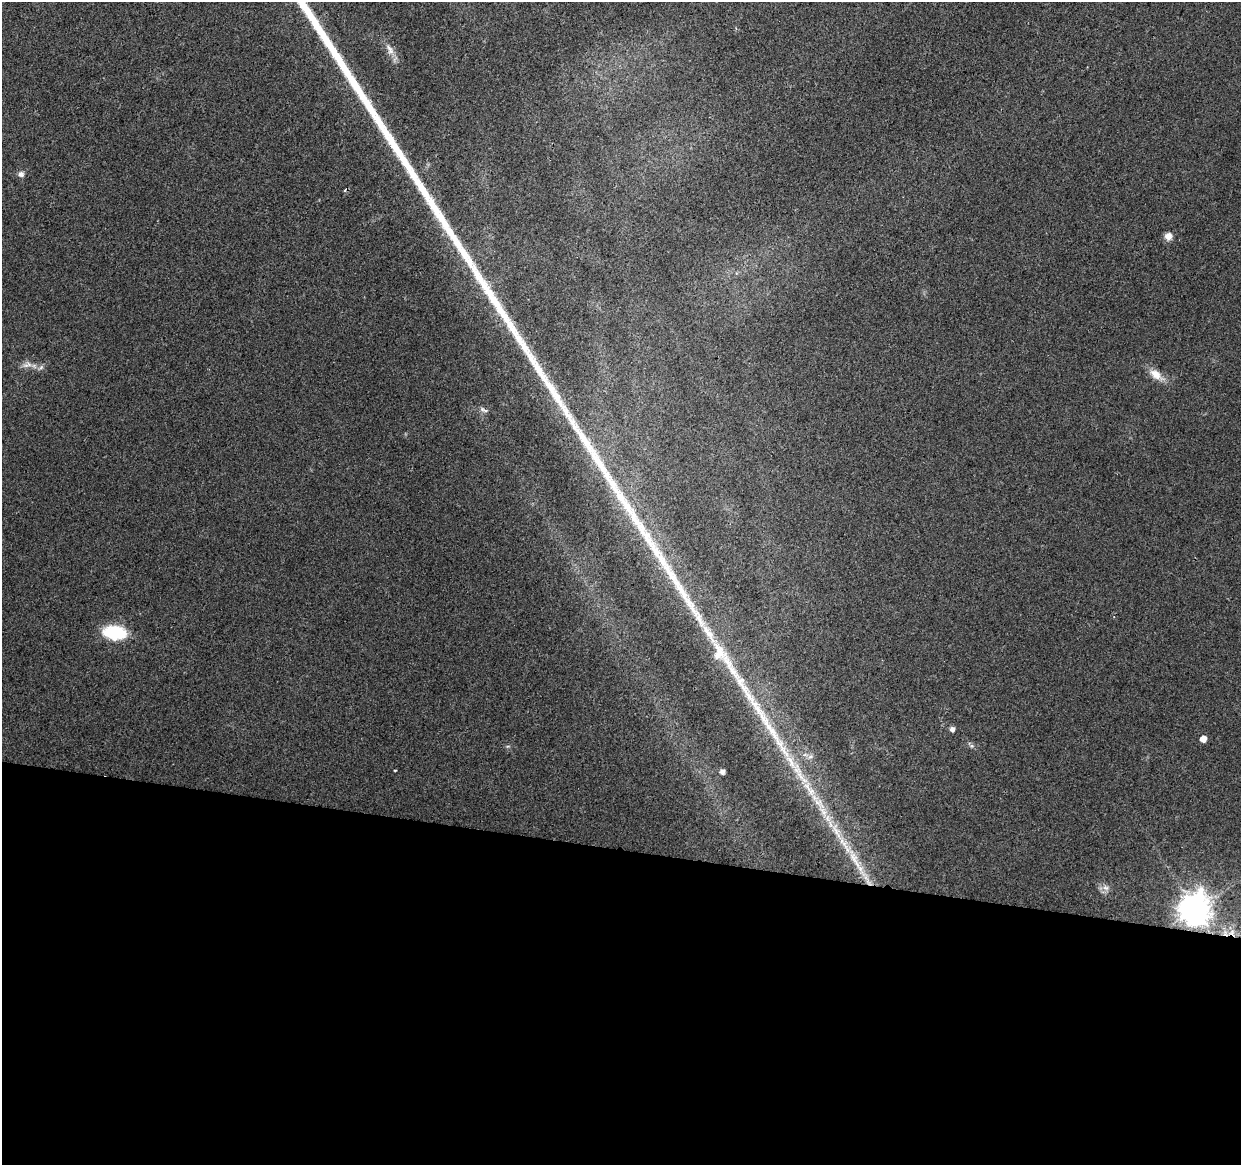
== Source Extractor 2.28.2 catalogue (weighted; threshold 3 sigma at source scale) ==
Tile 14 of 4 x 4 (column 2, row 4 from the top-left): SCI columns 1246-2484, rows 286-1448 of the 4961 x 5162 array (HDU 1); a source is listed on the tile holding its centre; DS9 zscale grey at full resolution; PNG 1243 x 1167 px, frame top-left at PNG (2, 2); no overlay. Shown black and unused: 27% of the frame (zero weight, under 2 of 3 exposures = <1% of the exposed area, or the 3 px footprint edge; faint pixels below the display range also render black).
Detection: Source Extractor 2.28.2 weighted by HDU 2 'WHT'; one run over the whole footprint, this tile lists its part. Background 0.028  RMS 0.0057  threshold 0.0257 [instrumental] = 3 sigma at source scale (4.5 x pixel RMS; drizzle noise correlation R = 1.50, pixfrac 1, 0.0396/0.0396 arcsec/px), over >= 5 px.
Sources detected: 24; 1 cosmic-ray / hot-pixel residue — not listed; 3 inside a brighter listed object's ellipse — not listed separately; the other 20 listed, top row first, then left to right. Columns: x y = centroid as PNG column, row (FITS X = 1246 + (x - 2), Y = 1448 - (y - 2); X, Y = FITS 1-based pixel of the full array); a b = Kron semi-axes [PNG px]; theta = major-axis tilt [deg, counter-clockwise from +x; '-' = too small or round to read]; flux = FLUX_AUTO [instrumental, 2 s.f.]
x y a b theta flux
390 49 18 8 -60 4.6
21 174 8 7 - 2.1
1168 236 8 8 - 4
27 364 15 8 17 3.6
41 367 10 5 36 1.7
1156 374 20 10 -37 7.3
482 409 8 4 -71 1.3
115 633 27 15 -7 25
952 729 5 5 - 2.4
1203 739 5 5 - 4.9
972 746 6 4 -71 0.99
810 756 9 6 47 2.2
791 762 36 11 -49 17
395 770 3 2 - 0.64
722 772 5 4 - 2.6
819 803 22 10 -47 9.9
855 860 47 9 -63 17
1106 888 9 7 -29 2.8
1195 909 11 10 - 790
1232 932 10 8 73 4.4
Overlapping masked pixels (flux is a lower limit): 3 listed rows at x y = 855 860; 1195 909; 1232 932
Unlisted compact peaks at least as high as the median listed source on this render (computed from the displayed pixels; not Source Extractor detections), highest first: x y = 701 622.